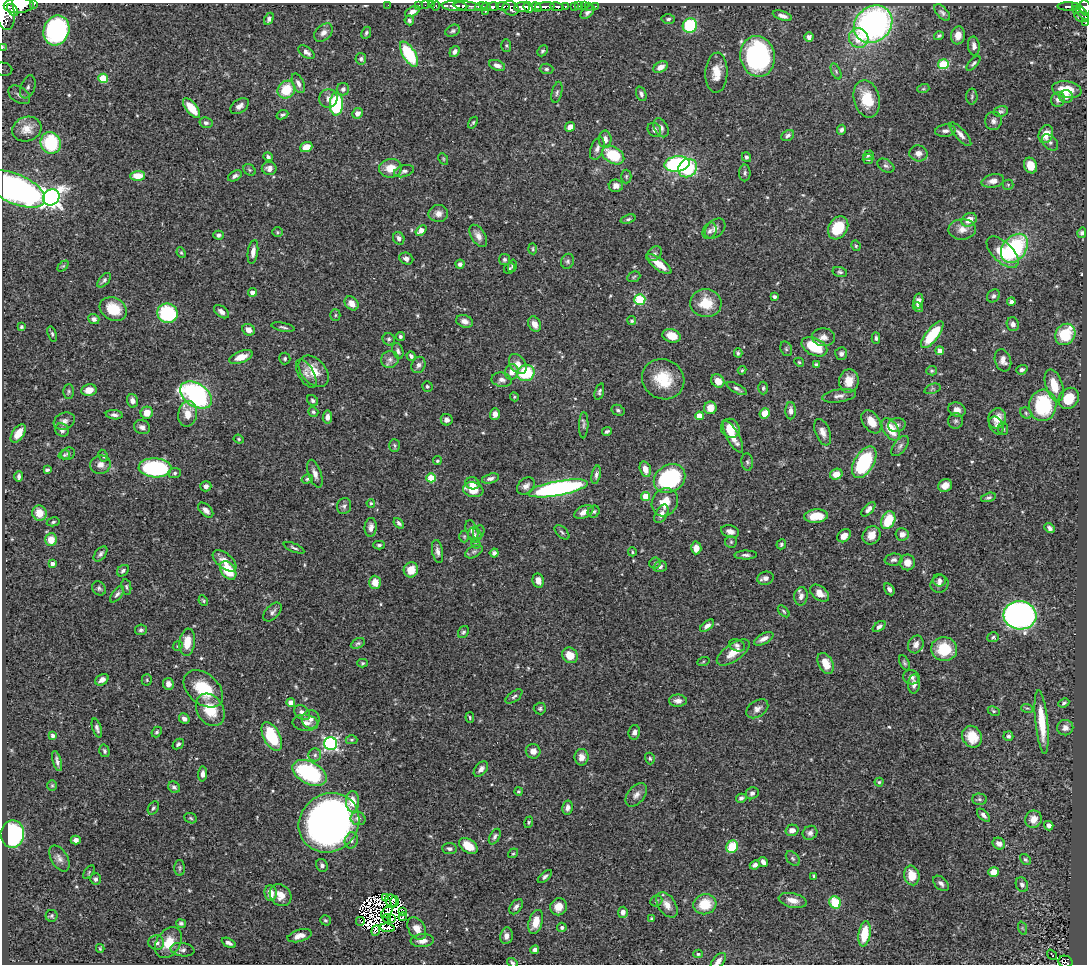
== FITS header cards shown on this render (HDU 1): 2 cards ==
NAXIS1  =                 1085
NAXIS2  =                  962

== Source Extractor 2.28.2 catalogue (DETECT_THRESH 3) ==
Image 1085 x 962 px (HDU 1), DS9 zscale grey, 1 PNG px = 1 image px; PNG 1089 x 966 px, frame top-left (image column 1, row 962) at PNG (2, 3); each listed source drawn as its Kron ellipse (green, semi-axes under 4 px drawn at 4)
Background 0.54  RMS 0.021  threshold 0.0643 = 3 sigma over >= 5 px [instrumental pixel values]
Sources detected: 564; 12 with non-positive FLUX_AUTO (blend fragments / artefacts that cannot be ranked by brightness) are neither listed nor drawn; of the other 552, the 500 brightest by FLUX_AUTO listed and drawn (52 fainter detections omitted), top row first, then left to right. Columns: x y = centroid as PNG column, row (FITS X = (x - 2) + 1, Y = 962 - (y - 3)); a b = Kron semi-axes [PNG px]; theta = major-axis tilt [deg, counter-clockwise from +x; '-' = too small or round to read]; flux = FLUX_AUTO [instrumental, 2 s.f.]
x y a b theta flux
34 4 3 2 - 55
19 5 15 7 2 1900
388 5 2 2 - 6.6
419 5 3 3 - 27
425 5 2 2 - 8.6
431 5 3 2 - 6.1
436 6 5 3 - 17
454 6 13 5 -4 880
468 6 14 4 -6 510
481 6 6 3 3 71
503 6 7 4 -6 190
565 6 3 3 - 75
574 6 3 3 - 37
579 6 2 2 - 5
584 6 2 2 - 13
589 6 2 2 - 4
596 6 3 2 - 4.5
1069 6 11 3 -2 110
1075 6 3 2 - 60
486 7 4 3 - 66
493 7 6 4 12 350
522 7 8 5 4 930
528 7 6 4 -64 430
537 7 5 3 - 320
545 7 9 4 4 710
557 7 7 4 -9 210
511 8 8 7 - 500
1085 8 8 5 -81 270
4 9 21 10 -77 2700
13 10 7 4 -51 480
1077 10 3 3 - 29
485 11 3 3 - 70
412 12 8 4 28 6.3
587 12 8 5 45 4.7
942 13 10 5 -47 4.3
1082 13 8 3 -50 94
782 16 10 4 -18 7
1082 17 7 5 -19 110
269 19 6 4 60 4
668 19 7 4 3 3.1
409 20 5 4 - 3
1085 23 4 2 - 24
873 24 20 17 40 450
690 25 7 7 - 95
56 30 15 12 70 270
453 31 8 5 28 3.2
323 33 11 7 44 7.2
366 33 6 4 64 3
958 35 9 7 80 12
939 36 5 4 - 2.7
809 37 4 4 - 4.8
859 38 10 9 - 29
506 45 6 5 - 2.3
974 46 9 6 -85 7
3 48 4 3 - 10
454 51 6 4 53 5.8
542 51 6 5 - 2.7
306 52 9 5 -35 5.1
409 54 14 6 -58 94
758 56 20 17 -79 270
361 59 6 5 - 3.2
973 63 9 4 48 2.9
943 64 5 5 - 95
497 65 8 5 -19 7.4
660 67 8 5 29 9.8
3 69 9 6 -11 5.4
546 69 7 5 -1 3.2
836 71 8 4 -64 2.8
716 73 20 11 88 22
103 78 4 4 - 43
298 83 10 5 -67 6.2
28 87 12 7 69 7.7
343 89 6 6 - 5.1
923 89 6 4 18 2.1
286 90 9 8 - 42
1067 90 14 8 -10 29
557 92 11 5 77 3.6
641 94 7 5 -68 4.1
19 95 12 8 -35 6.8
1066 96 6 6 - 8.3
972 97 8 5 88 3
328 99 9 9 - 7.8
867 99 19 13 -76 42
1058 100 7 7 - 6
336 104 11 6 88 120
240 106 10 6 34 7.2
191 108 12 5 -51 32
1001 111 7 5 11 3.2
358 113 5 5 - 7.5
282 115 6 4 23 2.7
993 121 9 8 - 5.5
206 123 6 5 - 4
473 123 6 3 56 2
570 127 5 4 - 13
661 128 10 6 -62 6.3
27 129 15 12 18 17
654 130 7 6 - 5.6
841 130 5 4 - 3.9
945 131 10 6 7 6.4
960 134 15 5 -48 7.7
1046 134 9 7 69 19
788 135 7 5 32 4.9
605 139 8 6 -89 7.8
1050 142 9 6 -47 4.5
51 143 11 10 - 85
306 147 6 5 - 18
597 148 12 6 69 6.6
918 153 9 8 - 9
613 155 12 8 -30 56
868 155 6 3 35 2.4
268 157 5 4 - 3.6
746 157 5 4 - 3.1
443 159 6 4 -62 1.9
868 159 5 5 - 2.9
677 164 13 7 7 190
1031 165 8 6 -70 17
886 166 9 6 -30 4
269 168 7 6 - 6.6
390 168 11 9 9 21
688 168 10 8 39 73
249 170 7 5 -36 2.4
404 171 10 6 15 4.5
745 173 8 6 89 3.3
138 176 7 5 1 26
235 176 7 5 31 4.9
626 176 7 5 89 2.4
993 181 11 6 12 8.9
1008 185 5 5 - 2
616 186 7 6 - 7.9
16 189 31 14 -24 550
51 197 9 7 38 680
438 213 10 8 3 9.5
628 219 8 4 19 2.8
969 220 8 6 34 16
715 228 11 8 42 8
838 228 12 9 60 52
962 229 13 10 3 14
421 230 6 4 40 13
710 231 9 6 64 5
277 232 5 5 - 2.1
1082 233 5 4 - 2.9
218 235 5 4 - 3.3
478 236 12 7 -58 9.2
399 238 6 5 - 5.2
856 246 5 4 - 2.3
1014 248 16 11 52 130
533 249 5 3 - 1.9
253 252 12 5 82 8.8
1003 252 20 10 -44 49
181 253 5 4 - 2.1
654 254 8 6 45 4.6
406 259 7 5 -24 5.7
505 259 5 5 - 3.1
568 261 7 6 - 3.5
460 264 4 4 - 4
659 264 15 5 -37 23
63 266 6 4 44 1.8
512 266 6 4 77 2.3
509 268 6 5 - 1.8
840 272 7 5 -15 2.7
634 277 7 5 24 2.3
104 280 9 5 49 3.6
252 292 4 4 - 8.9
993 296 7 6 - 4.5
774 297 4 3 - 3.7
640 299 5 5 - 110
918 301 7 5 79 7.6
1011 302 4 4 - 4.4
352 303 8 6 -46 12
706 303 15 14 - 37
918 307 5 4 - 3.5
113 309 14 11 -28 38
221 312 8 5 -38 6.2
167 313 10 9 - 100
335 315 5 5 - 2.3
94 319 6 5 - 4.9
465 321 8 6 -20 8.2
632 321 4 4 - 2.5
535 324 8 6 -66 10
1013 324 7 6 - 7
21 327 3 3 - 2.2
283 327 12 3 -11 3.1
249 330 6 5 - 10
52 334 8 4 -72 2.9
1065 334 11 9 54 69
932 335 16 6 52 58
400 336 5 4 - 3.5
672 336 9 6 -16 20
823 337 11 9 -3 9.7
876 338 6 4 -87 2.8
389 339 6 6 - 3
814 347 14 8 -25 53
786 349 7 5 -69 2.6
398 351 8 5 -71 4.3
940 351 4 4 - 11
738 353 4 3 - 2.4
841 354 6 6 - 5
411 356 5 4 - 4.4
241 357 12 6 20 16
285 359 6 5 - 2.5
390 359 9 8 - 7.1
1003 360 11 8 -72 9.9
799 362 5 4 - 1.8
518 364 11 7 -57 12
418 365 8 6 67 5.1
816 365 4 3 - 2.8
742 370 4 4 - 1.9
1022 370 6 4 18 4.1
314 371 18 12 -48 28
932 371 5 4 - 2.2
512 372 8 6 75 13
526 373 9 8 - 77
306 374 16 7 -60 7.7
663 379 21 19 -29 47
502 380 10 7 -10 7.1
718 381 7 6 - 14
849 381 12 9 82 20
1054 385 17 8 -72 33
427 386 5 5 - 3.1
763 388 6 5 - 2.8
737 389 11 4 -29 3.9
932 389 8 4 19 3
89 390 7 6 - 16
69 391 7 5 -89 2.7
599 392 8 4 73 2.9
196 395 18 11 -33 300
839 396 17 6 8 7.5
514 397 5 4 - 1.7
1069 398 11 9 50 43
132 401 7 5 -74 7.4
313 401 6 5 - 3.2
1043 405 15 13 85 110
710 408 6 6 - 16
618 410 7 5 -28 2.9
957 410 9 7 -21 7.8
791 411 8 5 -89 6.4
313 412 5 4 - 2.5
147 413 6 6 - 15
1026 413 6 5 - 2.8
188 414 13 9 80 20
495 414 6 5 - 8.3
765 414 5 4 - 22
114 415 8 4 -5 5
699 416 4 4 - 22
327 417 6 4 82 7.1
997 418 10 8 69 18
447 420 6 5 - 5.8
64 421 11 8 22 7
955 421 8 7 - 3.5
871 422 13 8 -56 20
584 425 13 4 88 4.2
897 425 9 7 10 5.3
996 426 9 6 -64 5.2
142 427 8 6 -17 5.6
730 428 10 9 - 21
891 429 12 7 -58 36
1003 429 6 5 - 3.1
62 430 7 6 - 5.4
607 431 5 3 - 3.2
823 432 14 7 -69 9.8
18 433 10 5 54 16
733 437 18 6 -61 18
239 439 5 4 - 1.7
395 445 6 5 - 2.5
900 446 12 6 52 5.8
68 454 7 6 - 3
64 455 6 4 17 2
103 456 6 4 -63 2.4
437 461 4 4 - 2.1
747 462 8 6 -83 3.1
864 462 17 9 59 120
100 465 10 9 - 9.4
155 468 16 9 -2 180
645 469 8 5 -75 13
47 470 4 3 - 3.2
175 473 6 5 - 2.9
315 474 14 6 -71 7.9
836 474 6 5 - 18
596 475 9 4 78 4.3
19 477 5 4 - 3.9
431 478 5 4 - 42
307 479 6 4 16 2.6
490 479 9 4 16 5
669 479 16 13 32 170
472 483 7 6 - 10
945 485 7 6 - 11
206 486 5 5 - 5.2
526 486 10 7 43 7.6
558 488 30 7 10 330
473 490 10 7 -11 27
646 496 4 4 - 34
988 497 7 4 16 2.8
665 502 14 12 57 25
371 503 4 4 - 1.9
344 506 8 7 - 4.4
868 509 9 4 46 6.6
206 510 9 5 -44 7.5
584 512 10 6 27 11
594 512 6 5 - 3.4
39 513 8 7 - 22
661 514 10 6 60 7.4
816 516 12 6 5 26
888 520 9 6 66 54
53 522 6 4 12 2.4
399 523 6 4 -49 3.5
371 527 9 6 85 7.4
1050 528 6 4 -43 3.8
472 530 10 6 -70 5.7
730 531 9 6 -17 7.4
479 532 7 5 64 3.4
562 532 9 5 -44 3.3
902 534 6 6 - 8.6
475 535 8 6 -76 3.9
871 535 10 8 50 15
464 536 6 5 - 2
844 536 7 5 45 11
51 540 6 5 - 22
731 542 6 6 - 2.3
476 544 5 4 - 1.8
781 544 5 4 - 2.9
379 545 5 4 - 2.8
294 548 11 3 -23 3.2
696 548 6 5 - 14
438 551 12 5 -80 6.5
474 552 9 5 29 3.6
632 552 4 4 - 2.2
494 553 4 4 - 5.1
100 554 8 5 51 3.9
746 555 11 4 1 4.5
894 560 9 6 7 4.8
224 561 14 7 -39 14
907 562 8 8 - 12
655 563 5 5 - 2.3
52 564 4 4 - 5.5
660 567 6 5 - 4.9
228 570 10 7 -54 52
411 570 7 7 - 20
123 571 7 5 42 3.5
765 578 8 6 14 6.1
939 580 6 6 - 3.8
538 581 7 5 -79 9.8
375 582 6 6 - 17
939 584 9 8 - 6.3
126 587 8 5 -80 2.9
99 588 7 6 - 3.4
889 589 6 4 -56 5.7
820 593 11 7 -36 13
117 594 10 4 52 4.2
801 596 9 6 82 7.4
203 601 5 3 - 1.8
784 611 7 4 -46 2.2
272 612 11 6 46 5.1
1020 615 16 14 -5 570
707 626 8 4 39 6.1
879 626 7 4 37 4.1
141 630 6 5 - 3.1
463 632 6 5 - 3.3
993 637 6 5 - 3
764 639 11 5 28 8
187 642 13 7 83 27
358 643 7 5 28 3.2
916 644 9 7 66 8.7
737 645 8 6 -22 4.4
178 646 5 4 - 2
944 649 13 12 - 53
733 652 19 8 35 21
570 655 8 7 - 21
703 662 6 4 20 1.9
362 663 5 4 - 1.9
904 663 8 4 -62 2.8
826 664 11 7 -64 22
911 677 8 7 - 6.1
102 680 7 5 31 8
147 680 5 5 - 2.1
168 684 6 5 - 9.5
914 684 9 6 87 9.1
203 689 22 15 -41 57
514 696 10 5 37 3.6
678 701 9 6 0 8.1
291 703 4 4 - 18
1064 703 5 4 - 2.7
1027 708 6 3 -17 2
540 709 6 6 - 3
757 709 12 8 34 8.3
210 710 17 13 -56 39
994 711 6 4 -27 2.3
302 713 9 6 -37 8.7
470 717 5 4 - 2.1
184 719 5 5 - 5.8
311 719 9 9 - 8.9
1042 722 32 6 -84 47
305 723 13 8 -4 10
97 728 10 4 -72 4.6
1065 728 8 7 - 8.4
157 732 6 4 48 2.5
634 732 7 5 80 5.6
53 736 4 4 - 5
272 736 16 8 -64 77
1008 736 5 5 - 3.4
972 737 11 9 -59 28
352 740 6 4 1 2
178 744 6 4 43 3.7
331 744 6 6 - 290
104 751 6 5 - 2.8
533 751 7 7 - 8.5
315 755 6 6 - 3.9
581 757 8 7 - 9.1
650 758 6 5 - 2.3
57 761 10 4 -74 4.9
481 769 9 5 49 6.8
310 773 18 11 -29 170
203 774 7 4 87 5.7
879 782 4 4 - 1.9
52 785 5 5 - 2
174 787 6 5 - 4.1
518 791 4 4 - 1.8
752 793 7 6 - 4.4
636 795 13 8 49 8.8
741 798 5 4 - 4
979 799 7 6 - 3.5
352 802 11 6 -88 16
153 808 7 5 60 2.9
568 808 7 5 81 6.9
983 815 8 4 -45 5.2
191 818 7 5 -23 2.3
358 819 7 6 - 7.1
1033 819 9 8 - 13
529 822 6 4 72 2.1
329 823 31 28 39 940
1049 826 5 4 - 6.1
792 830 6 5 - 9.4
810 833 8 6 38 5.3
12 834 13 11 83 200
495 837 8 5 60 4.3
76 840 5 4 - 5.4
351 840 8 6 72 5.3
999 843 6 5 - 8.4
468 846 10 6 -33 28
732 847 6 5 - 46
450 849 7 5 -5 4.3
513 853 5 4 - 1.9
59 858 14 8 -59 7.9
793 858 8 5 -48 3.2
1025 860 6 4 -43 2.5
763 862 5 4 - 6.3
322 865 7 5 -57 4.5
755 865 5 4 - 4.7
180 868 8 5 -90 2.6
89 872 8 4 55 2
994 872 5 4 - 17
912 875 10 7 -75 25
814 876 4 2 - 2
545 877 8 4 42 3.7
96 879 5 5 - 4
941 883 9 6 -45 5.7
1022 885 7 6 - 5.2
271 893 8 6 -82 15
280 895 12 10 -46 16
386 897 4 3 - 3
793 900 14 7 -13 13
391 901 7 5 -81 2.6
395 901 5 3 - 1.7
656 901 6 5 - 2.3
835 902 6 5 - 51
705 904 11 10 - 37
667 905 14 8 -56 13
516 907 9 5 51 4.5
558 907 9 8 - 15
403 911 3 3 - 2.9
387 912 7 4 51 2.1
623 912 5 5 - 6.8
51 916 6 6 - 2.7
403 917 4 3 - 4.7
387 918 4 2 - 1.9
392 919 2 2 - 2.5
652 919 4 4 - 2.4
325 920 5 5 - 2.6
360 921 4 2 - 2.3
536 922 12 7 73 20
181 923 5 4 - 3
562 927 5 4 - 3.1
387 928 7 3 -8 2.1
1022 928 7 4 -71 2
417 929 12 8 -60 14
376 931 5 4 - 5.1
864 934 12 6 81 38
299 936 12 6 15 11
506 936 8 6 80 7.3
422 941 11 6 4 11
156 943 8 7 - 6.3
169 943 17 12 58 25
229 943 7 4 -28 5
100 948 4 3 - 2
182 950 12 6 -8 5.9
535 950 4 4 - 4.4
698 954 5 4 - 2.3
1052 955 6 2 -52 3.6
718 961 10 5 49 6.8
1065 962 7 6 - 87
512 963 6 3 -36 2.7
At the frame edge (FLAGS 8, measured only in part): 11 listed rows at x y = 34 4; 19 5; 1085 8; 4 9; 1085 23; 3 48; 3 69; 16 189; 718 961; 1065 962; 512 963
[52 fainter detections neither listed nor drawn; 12 non-positive-flux detections neither listed nor drawn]